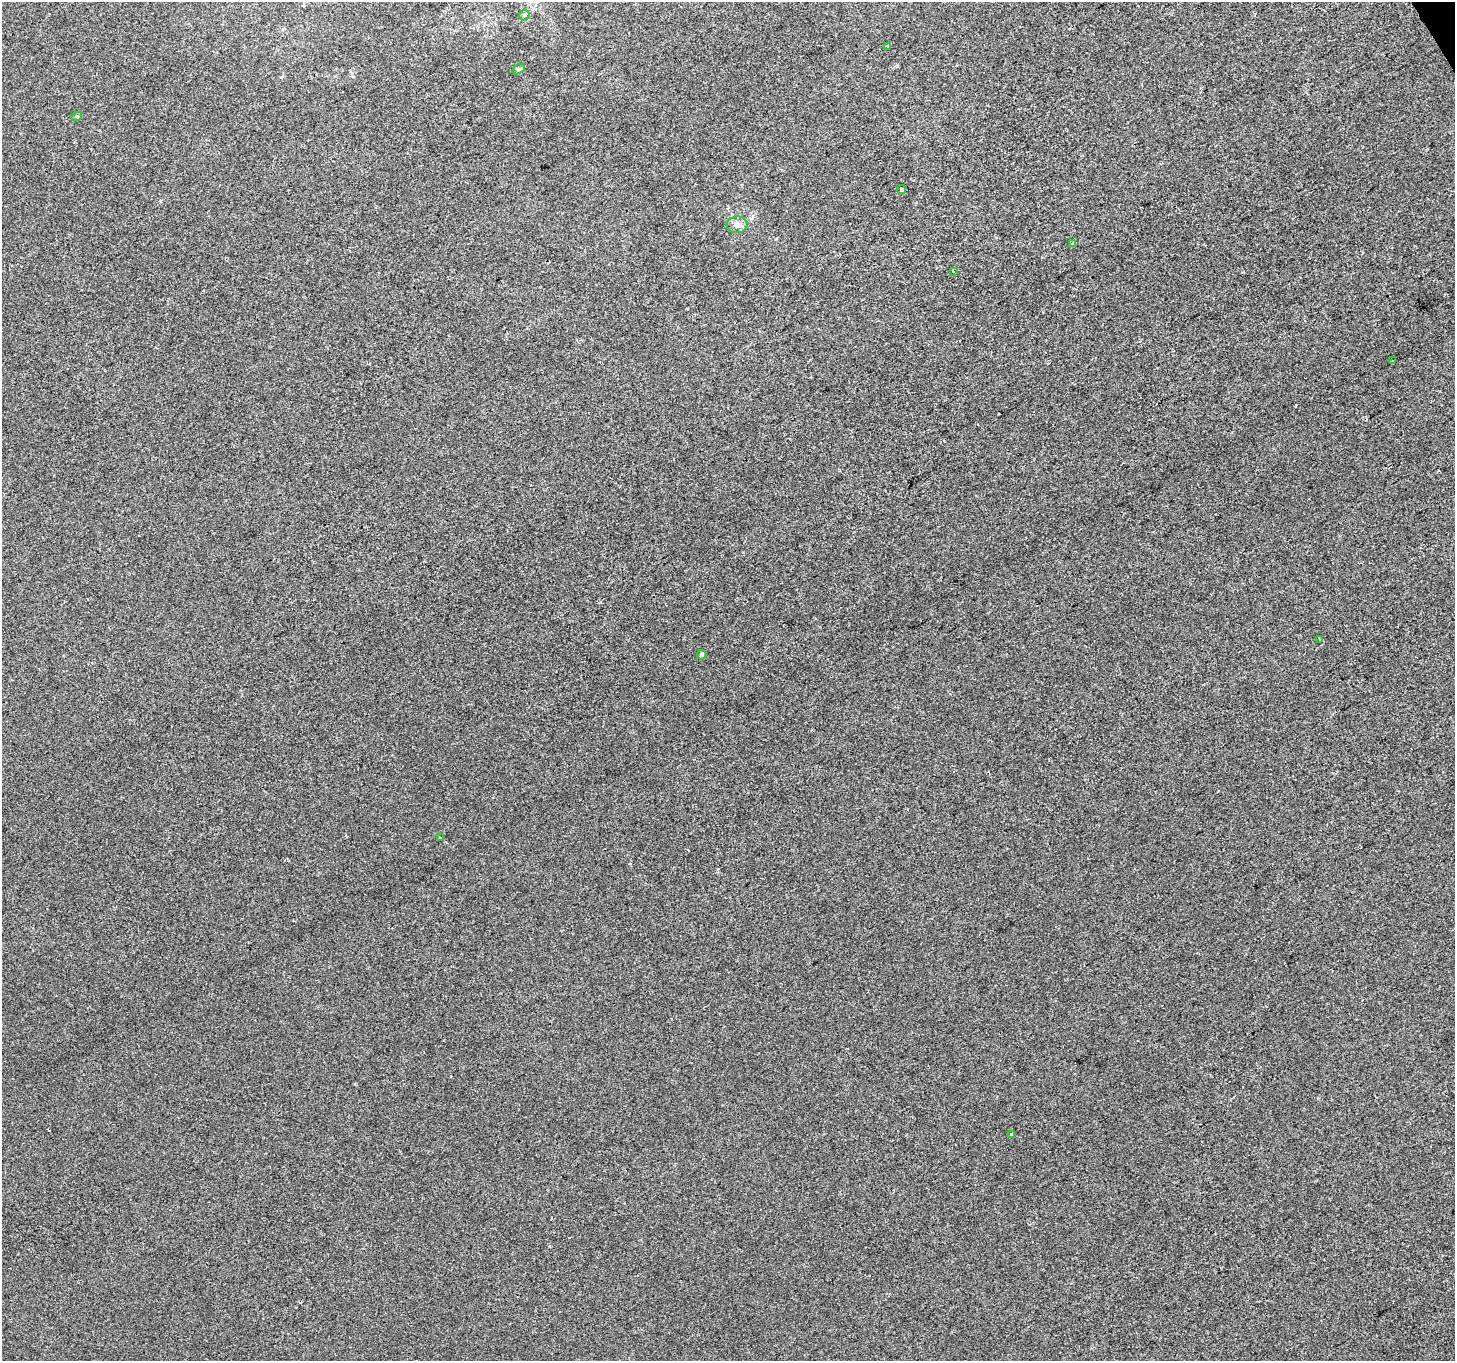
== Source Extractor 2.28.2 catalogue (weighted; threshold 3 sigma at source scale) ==
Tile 10 of 4 x 4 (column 2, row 3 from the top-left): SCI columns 1457-2909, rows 1526-2884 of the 5816 x 5708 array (HDU 1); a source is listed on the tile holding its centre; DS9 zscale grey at full resolution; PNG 1457 x 1363 px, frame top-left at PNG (2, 2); each listed source drawn as its Kron ellipse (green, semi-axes under 4 px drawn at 4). Shown black and unused: <1% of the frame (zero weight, under 2 of 3 exposures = <1% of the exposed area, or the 3 px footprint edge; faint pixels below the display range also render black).
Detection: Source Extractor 2.28.2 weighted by HDU 2 'WHT'; one run over the whole footprint, this tile lists its part. Background 4.91e-04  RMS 0.0045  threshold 0.0201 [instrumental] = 3 sigma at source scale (4.5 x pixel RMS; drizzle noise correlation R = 1.50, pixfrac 1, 0.0396/0.0396 arcsec/px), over >= 5 px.
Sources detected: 13; all 13 listed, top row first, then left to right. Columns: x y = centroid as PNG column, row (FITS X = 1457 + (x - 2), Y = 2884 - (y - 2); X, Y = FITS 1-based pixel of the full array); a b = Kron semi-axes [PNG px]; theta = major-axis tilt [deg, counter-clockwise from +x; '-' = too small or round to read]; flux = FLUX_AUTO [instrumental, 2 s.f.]
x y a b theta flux
524 15 5 5 - 0.7
887 47 3 3 - 1.3
518 69 7 4 27 0.77
77 116 5 3 - 0.42
901 190 4 4 - 1.1
737 225 10 8 5 2.4
1072 243 4 4 - 0.85
953 271 3 3 - 1.2
1393 360 3 3 - 2.4
1320 639 3 3 - 1.3
702 655 5 4 - 0.92
440 838 3 3 - 0.5
1011 1134 3 3 - 1.2